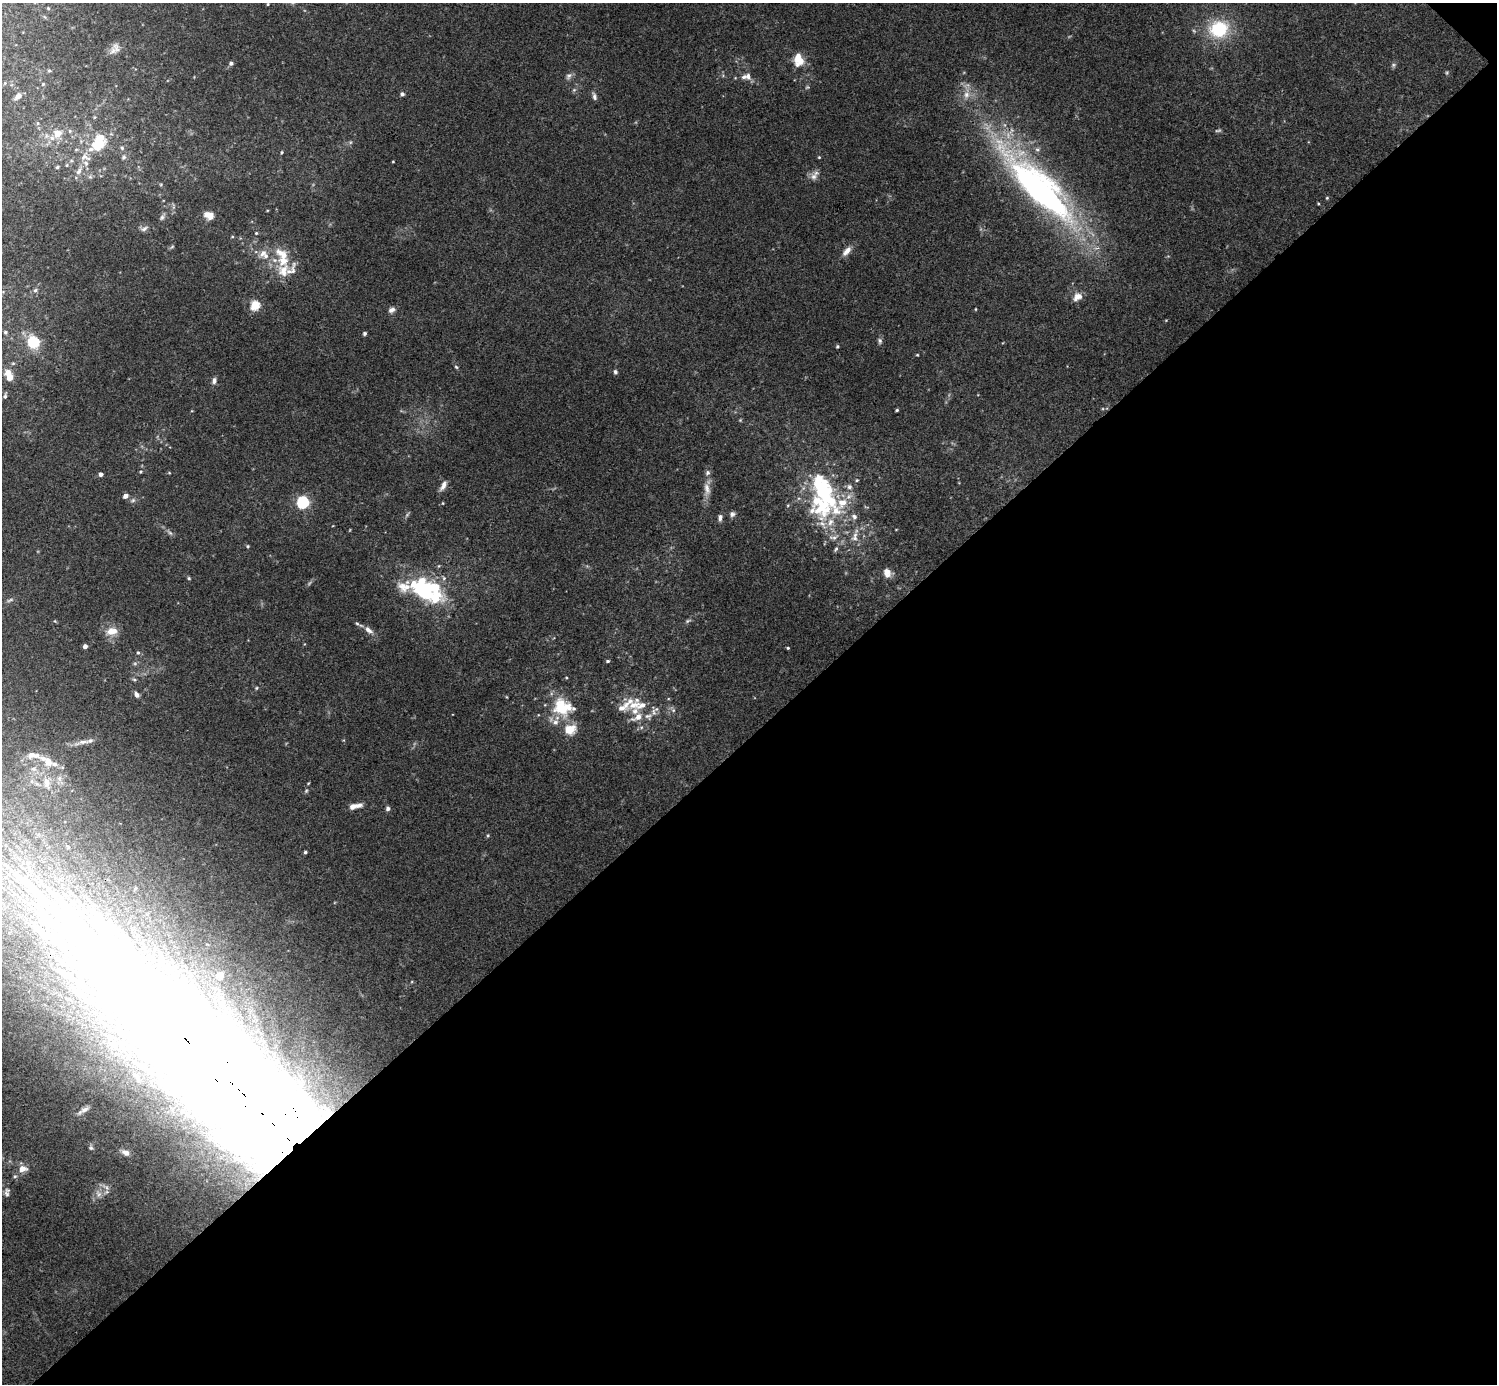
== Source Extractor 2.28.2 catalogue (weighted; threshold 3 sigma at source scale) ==
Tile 12 of 4 x 4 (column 4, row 3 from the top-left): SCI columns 4491-5985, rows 1683-3064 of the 5988 x 5988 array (HDU 1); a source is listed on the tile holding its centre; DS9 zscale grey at full resolution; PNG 1499 x 1386 px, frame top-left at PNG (2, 3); no overlay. Shown black and unused: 47% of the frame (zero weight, under 3 of 4 exposures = <1% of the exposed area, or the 3 px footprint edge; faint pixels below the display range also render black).
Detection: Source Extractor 2.28.2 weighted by HDU 2 'WHT'; one run over the whole footprint, this tile lists its part. Background 0.118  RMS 0.0062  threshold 0.0281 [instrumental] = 3 sigma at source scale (4.5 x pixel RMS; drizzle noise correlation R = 1.50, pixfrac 1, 0.05/0.05 arcsec/px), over >= 5 px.
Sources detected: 171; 7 too faint to see at this stretch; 3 inside a brighter object's white glare — not listed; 35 inside a brighter listed object's ellipse — not listed separately; the other 126 listed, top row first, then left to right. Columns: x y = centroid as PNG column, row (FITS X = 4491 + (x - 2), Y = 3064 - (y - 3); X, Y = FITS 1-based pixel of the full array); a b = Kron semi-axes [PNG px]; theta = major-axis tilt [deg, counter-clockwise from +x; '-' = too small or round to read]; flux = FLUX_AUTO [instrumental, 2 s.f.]
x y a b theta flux
268 4 3 2 - 0.53
48 8 4 4 - 0.61
1219 29 23 20 13 35
113 51 16 9 75 4.3
800 60 16 10 87 7.7
231 63 4 3 - 1.5
1393 65 8 6 16 1.3
49 70 5 4 - 0.81
1447 73 6 4 71 0.79
569 76 11 7 62 2.4
748 76 10 7 -82 3.3
5 83 5 3 - 0.54
43 84 4 4 - 0.74
574 90 6 5 - 1.2
402 94 5 5 - 1.5
966 94 20 9 82 7.2
18 96 9 6 41 3.4
594 96 11 5 -72 2.1
95 117 5 5 - 0.76
38 123 6 4 90 0.89
70 131 5 5 - 1.2
58 133 6 6 - 10
52 138 8 7 - 3.7
97 145 26 16 24 23
122 148 7 6 - 1.6
1037 150 7 7 - 1.8
281 152 4 3 - 0.78
124 157 9 7 77 2.2
819 157 4 3 - 0.63
393 161 3 2 - 0.51
67 165 5 5 - 0.9
57 167 5 4 - 1.1
79 171 15 7 62 4.2
813 176 11 10 - 3.9
90 177 6 6 - 1.5
161 184 5 3 - 0.69
1039 188 91 25 -46 300
1327 198 4 3 - 0.72
209 215 11 8 -16 6
162 217 10 6 54 2
144 228 12 7 10 2.6
256 233 5 4 - 0.82
232 237 5 3 - 0.63
172 247 8 4 33 0.9
847 251 14 7 49 4.8
263 253 15 7 44 4.7
283 271 22 17 85 15
35 290 6 5 - 1.2
1077 297 13 10 38 5.3
255 305 6 5 - 33
975 309 4 3 - 0.52
392 310 9 6 24 2.7
5 332 6 5 - 1.3
364 333 5 4 - 1.2
880 341 8 6 -73 1.6
33 342 6 6 - 60
837 346 4 4 - 0.91
917 355 3 3 - 0.57
13 363 5 5 - 1
456 367 6 4 -44 0.9
615 372 6 5 - 1.4
9 378 8 7 - 6.3
214 380 8 6 78 2.2
5 396 9 5 77 1.6
897 410 4 3 - 0.79
740 420 5 4 - 0.71
141 472 5 5 - 0.85
101 474 4 4 - 2.3
857 480 5 4 - 0.81
443 486 13 6 63 3.6
707 489 21 9 -85 6.1
125 496 5 4 - 4.1
133 500 8 6 16 1.6
303 502 6 5 - 90
443 503 4 3 - 0.55
819 503 61 34 -71 76
732 514 7 7 - 1.9
720 518 8 5 84 2.1
170 533 10 5 -41 1.8
248 546 5 4 - 0.77
887 573 12 10 -68 5
189 578 5 4 - 0.87
444 578 6 5 - 1.4
424 591 41 18 -28 67
10 600 10 4 21 1.4
55 621 4 4 - 0.6
688 621 8 4 24 1.3
357 624 6 4 -30 1.1
368 630 13 7 -38 4
112 631 15 9 10 7.8
85 646 4 4 - 3.1
788 648 3 3 - 0.75
138 653 5 5 - 1.1
608 661 4 3 - 0.98
134 679 6 5 - 1
256 688 5 4 - 0.73
136 694 7 5 -55 2.4
634 705 23 11 14 9.4
563 707 28 22 -15 28
673 709 11 5 -56 2
654 712 11 6 -73 2.4
637 717 14 7 26 6.4
641 727 7 5 44 1.6
569 729 13 10 20 13
83 742 27 5 14 4.9
33 755 23 8 -6 5.8
48 761 12 9 -54 6.7
34 769 9 6 -15 2.2
59 778 9 6 89 2.6
47 783 18 9 -80 6.7
37 784 7 4 -19 1.2
306 791 6 5 - 0.97
355 806 16 6 12 5.4
388 808 6 5 - 1.7
488 835 5 5 - 0.91
305 852 4 4 - 0.96
220 975 5 4 - 9.1
84 1110 14 6 28 3.1
270 1121 359 47 -44 4200
91 1148 7 6 - 1.4
125 1152 14 8 -24 4.5
22 1169 10 8 12 5.6
15 1176 6 5 - 1.3
106 1187 14 6 -33 3
7 1192 13 7 84 2.7
98 1194 12 8 -69 3.8
Overlapping masked pixels (flux is a lower limit): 2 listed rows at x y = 1039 188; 270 1121
Isophote crosses this tile's border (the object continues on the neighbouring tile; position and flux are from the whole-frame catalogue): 1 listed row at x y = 270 1121